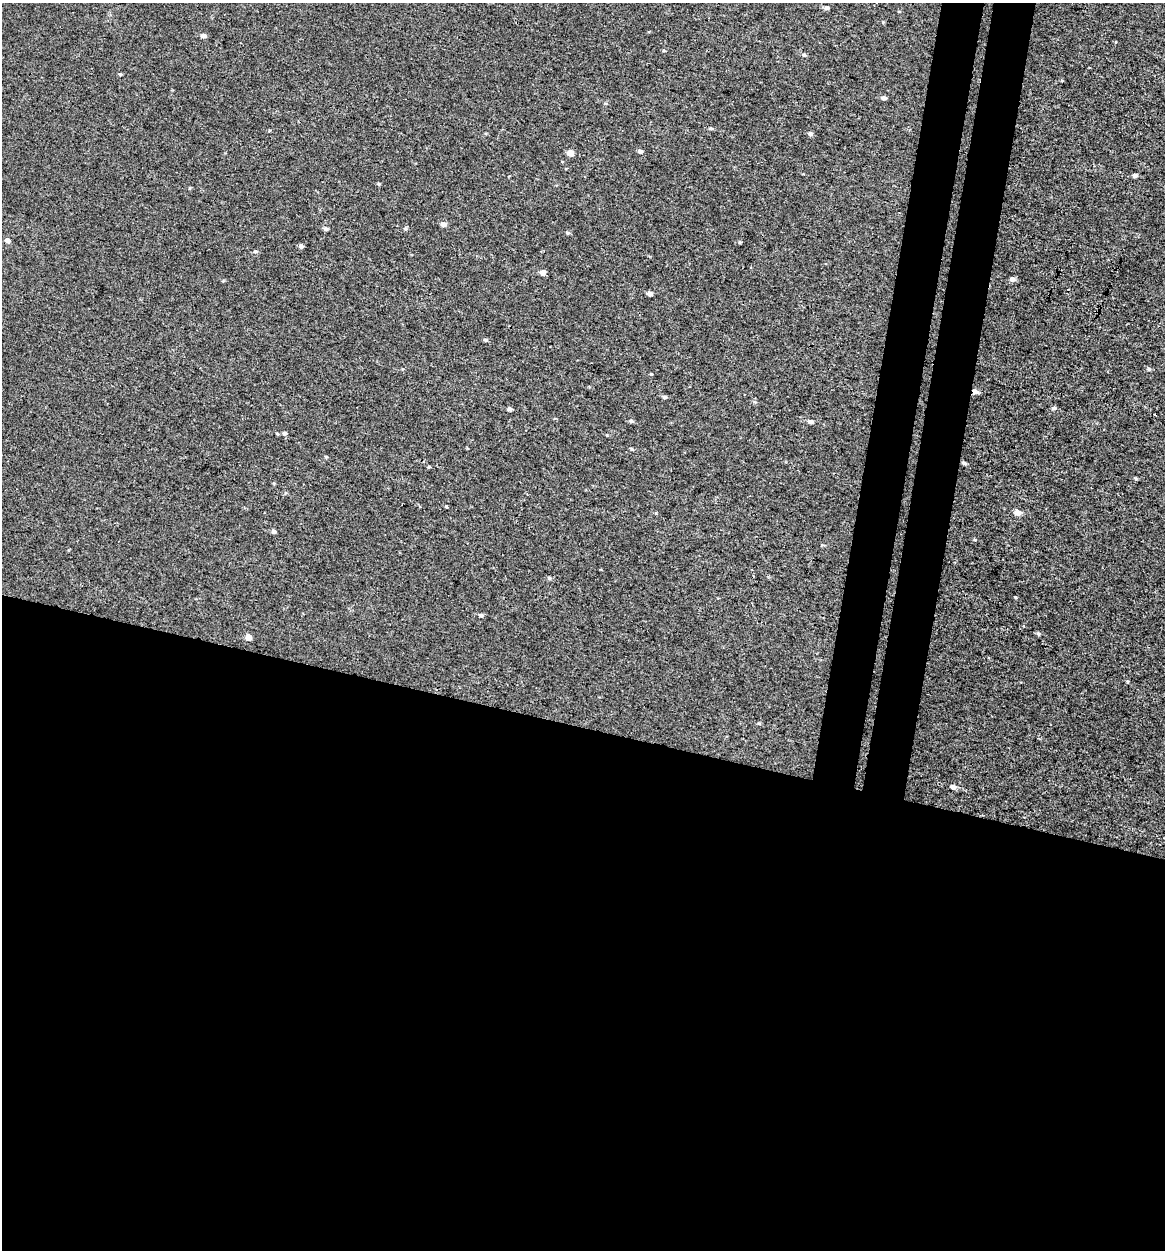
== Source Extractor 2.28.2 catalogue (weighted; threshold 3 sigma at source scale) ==
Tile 14 of 4 x 4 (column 2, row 4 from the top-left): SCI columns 1436-2598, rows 23-1270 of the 5257 x 5027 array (HDU 1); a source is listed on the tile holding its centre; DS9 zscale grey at full resolution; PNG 1167 x 1252 px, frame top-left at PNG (2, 3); no overlay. Shown black and unused: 47% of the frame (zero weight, under 3 of 4 exposures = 4% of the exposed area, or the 3 px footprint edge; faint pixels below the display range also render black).
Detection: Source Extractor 2.28.2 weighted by HDU 2 'WHT'; one run over the whole footprint, this tile lists its part. Background -2.61e-04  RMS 0.0026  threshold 0.0118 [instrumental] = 3 sigma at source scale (4.5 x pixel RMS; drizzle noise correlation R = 1.50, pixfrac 1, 0.0396/0.0396 arcsec/px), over >= 5 px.
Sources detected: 42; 1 cosmic-ray / hot-pixel residue — not listed; the other 41 listed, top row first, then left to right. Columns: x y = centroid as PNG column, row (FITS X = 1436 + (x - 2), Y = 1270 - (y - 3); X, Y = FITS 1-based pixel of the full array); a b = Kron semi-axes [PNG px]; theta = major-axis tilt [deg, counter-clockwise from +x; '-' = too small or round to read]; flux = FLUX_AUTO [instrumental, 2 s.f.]
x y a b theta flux
827 8 5 5 - 0.61
203 36 5 4 - 0.94
804 55 6 4 -1 0.4
120 74 4 3 - 0.25
884 98 6 4 9 0.65
710 128 7 3 0 0.37
810 133 6 5 - 0.59
640 151 5 5 - 0.69
570 153 5 5 - 2.3
1135 175 5 4 - 0.63
443 224 6 5 - 1
326 229 6 5 - 0.42
405 229 5 5 - 0.37
568 233 6 4 0 0.39
7 240 6 5 - 0.68
301 246 5 5 - 0.62
255 251 6 4 -3 0.41
543 273 5 5 - 1.3
1012 279 6 5 - 0.91
650 293 5 4 - 0.91
485 340 5 4 - 0.32
1149 369 5 4 - 0.38
975 392 6 5 - 1.1
664 397 6 4 11 0.44
1054 408 6 5 - 0.46
509 409 5 4 - 0.64
631 421 5 5 - 0.37
811 421 6 5 - 0.67
285 433 5 5 - 0.5
964 463 5 4 - 0.45
1135 478 5 3 - 0.27
446 506 4 3 - 0.74
1018 512 7 6 - 1.7
273 531 5 5 - 0.64
975 540 5 3 - 0.24
549 578 5 4 - 0.33
481 615 6 4 -16 0.48
1038 633 5 5 - 0.38
248 637 5 5 - 2
759 723 6 4 -1 0.29
953 787 6 5 - 1.1
Overlapping masked pixels (flux is a lower limit): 1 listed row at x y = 975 392